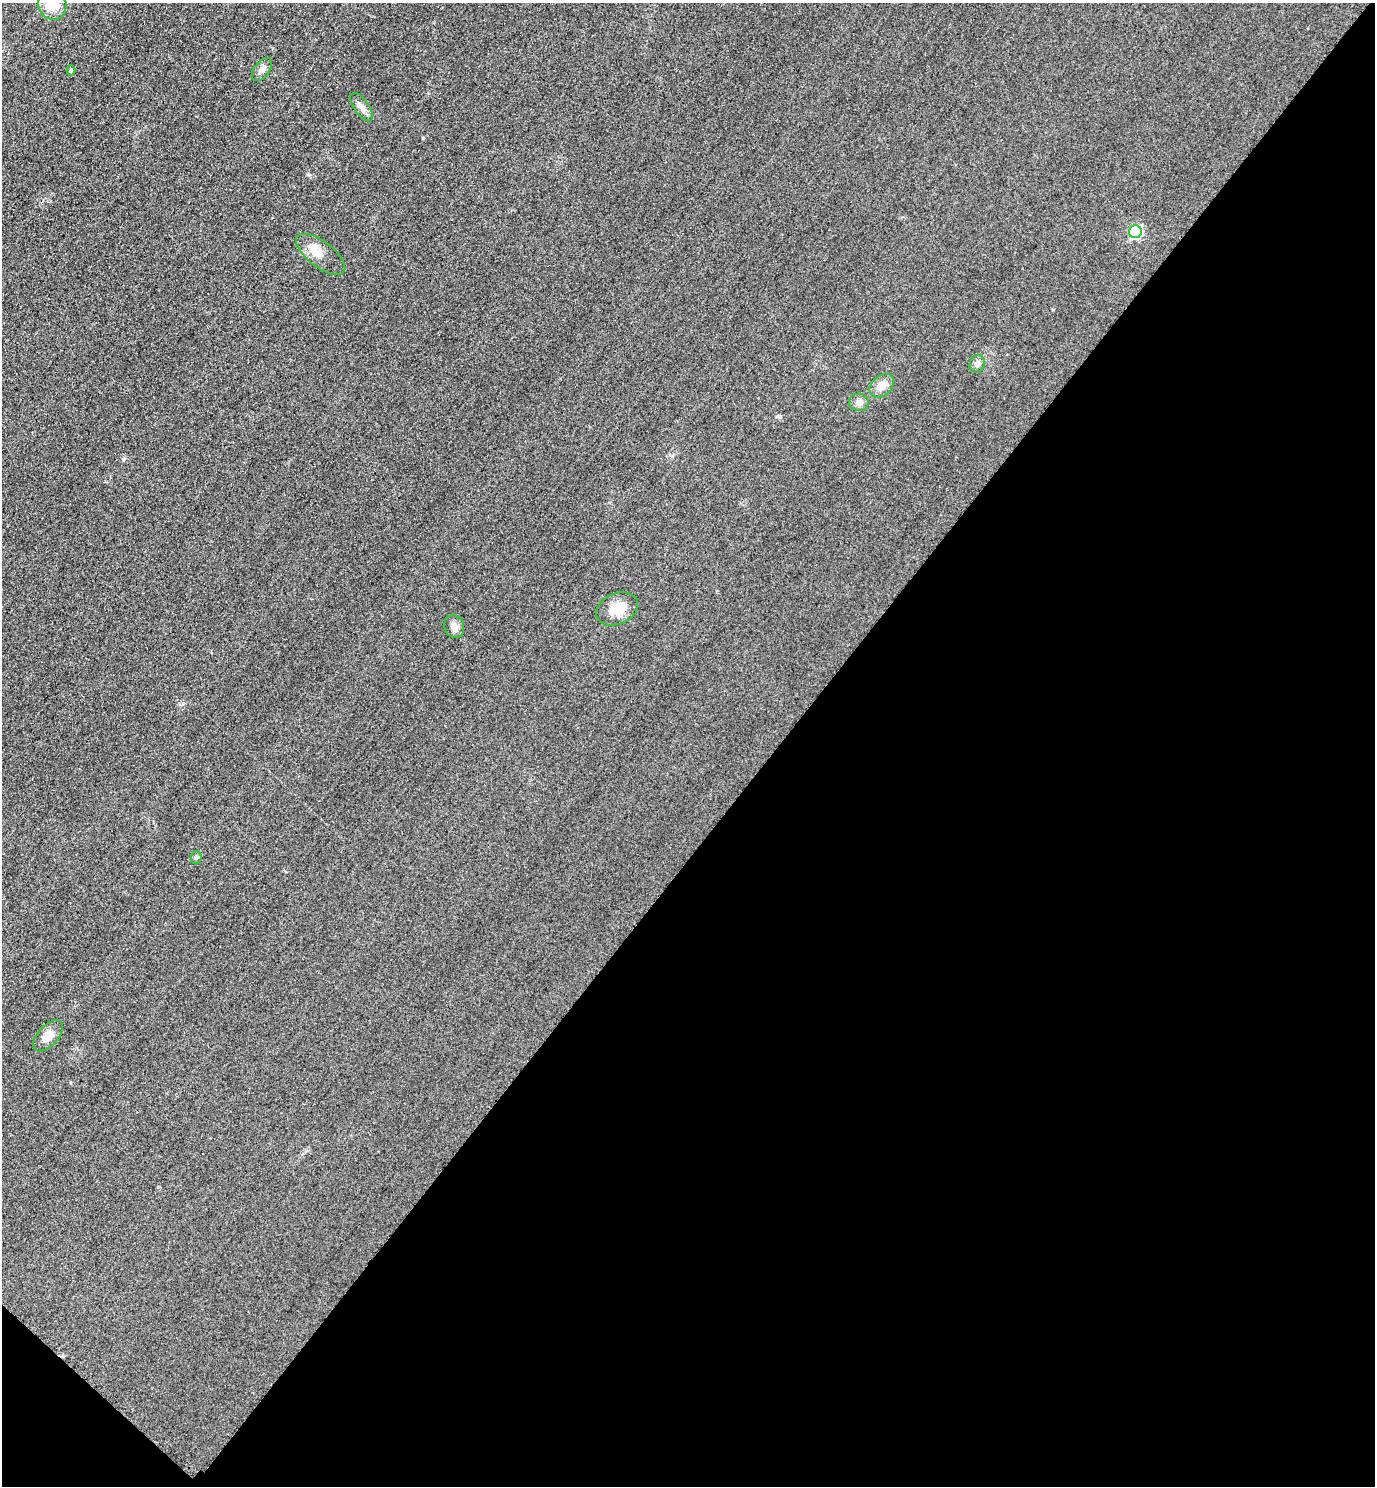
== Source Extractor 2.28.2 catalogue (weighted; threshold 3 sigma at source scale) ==
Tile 15 of 4 x 4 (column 3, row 4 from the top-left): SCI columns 3070-4442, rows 30-1513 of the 5996 x 5993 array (HDU 1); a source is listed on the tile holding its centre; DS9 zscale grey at full resolution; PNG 1377 x 1488 px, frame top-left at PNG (2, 3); each listed source drawn as its Kron ellipse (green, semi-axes under 4 px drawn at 4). Shown black and unused: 44% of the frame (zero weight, under 3 of 4 exposures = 3% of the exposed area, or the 3 px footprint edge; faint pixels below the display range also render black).
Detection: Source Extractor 2.28.2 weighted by HDU 2 'WHT'; one run over the whole footprint, this tile lists its part. Background 0.0506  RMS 0.017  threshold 0.0757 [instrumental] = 3 sigma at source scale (4.5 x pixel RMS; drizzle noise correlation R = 1.50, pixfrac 1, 0.05/0.05 arcsec/px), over >= 5 px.
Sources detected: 14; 1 inside a brighter listed object's ellipse — not listed separately; the other 13 listed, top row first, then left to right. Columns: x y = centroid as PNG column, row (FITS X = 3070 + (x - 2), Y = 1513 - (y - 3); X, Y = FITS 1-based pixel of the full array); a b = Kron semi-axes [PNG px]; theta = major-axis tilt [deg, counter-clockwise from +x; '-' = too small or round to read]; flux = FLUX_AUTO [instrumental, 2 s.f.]
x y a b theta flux
52 4 15 14 - 32
71 70 5 4 - 2.5
262 70 13 7 52 9.4
362 107 16 7 -55 10
1135 232 6 6 - 250
321 254 29 13 -37 21
977 364 9 7 71 6.7
882 386 14 10 43 16
859 402 10 8 -14 8.1
617 609 22 15 24 29
454 626 12 10 -71 11
196 858 6 5 - 3.2
48 1036 19 10 48 20
Isophote crosses this tile's border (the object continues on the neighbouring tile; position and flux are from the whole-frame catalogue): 1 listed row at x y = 52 4
Unlisted compact peaks at least as high as the median listed source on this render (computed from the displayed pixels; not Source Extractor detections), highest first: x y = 123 459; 423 138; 309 175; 778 416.